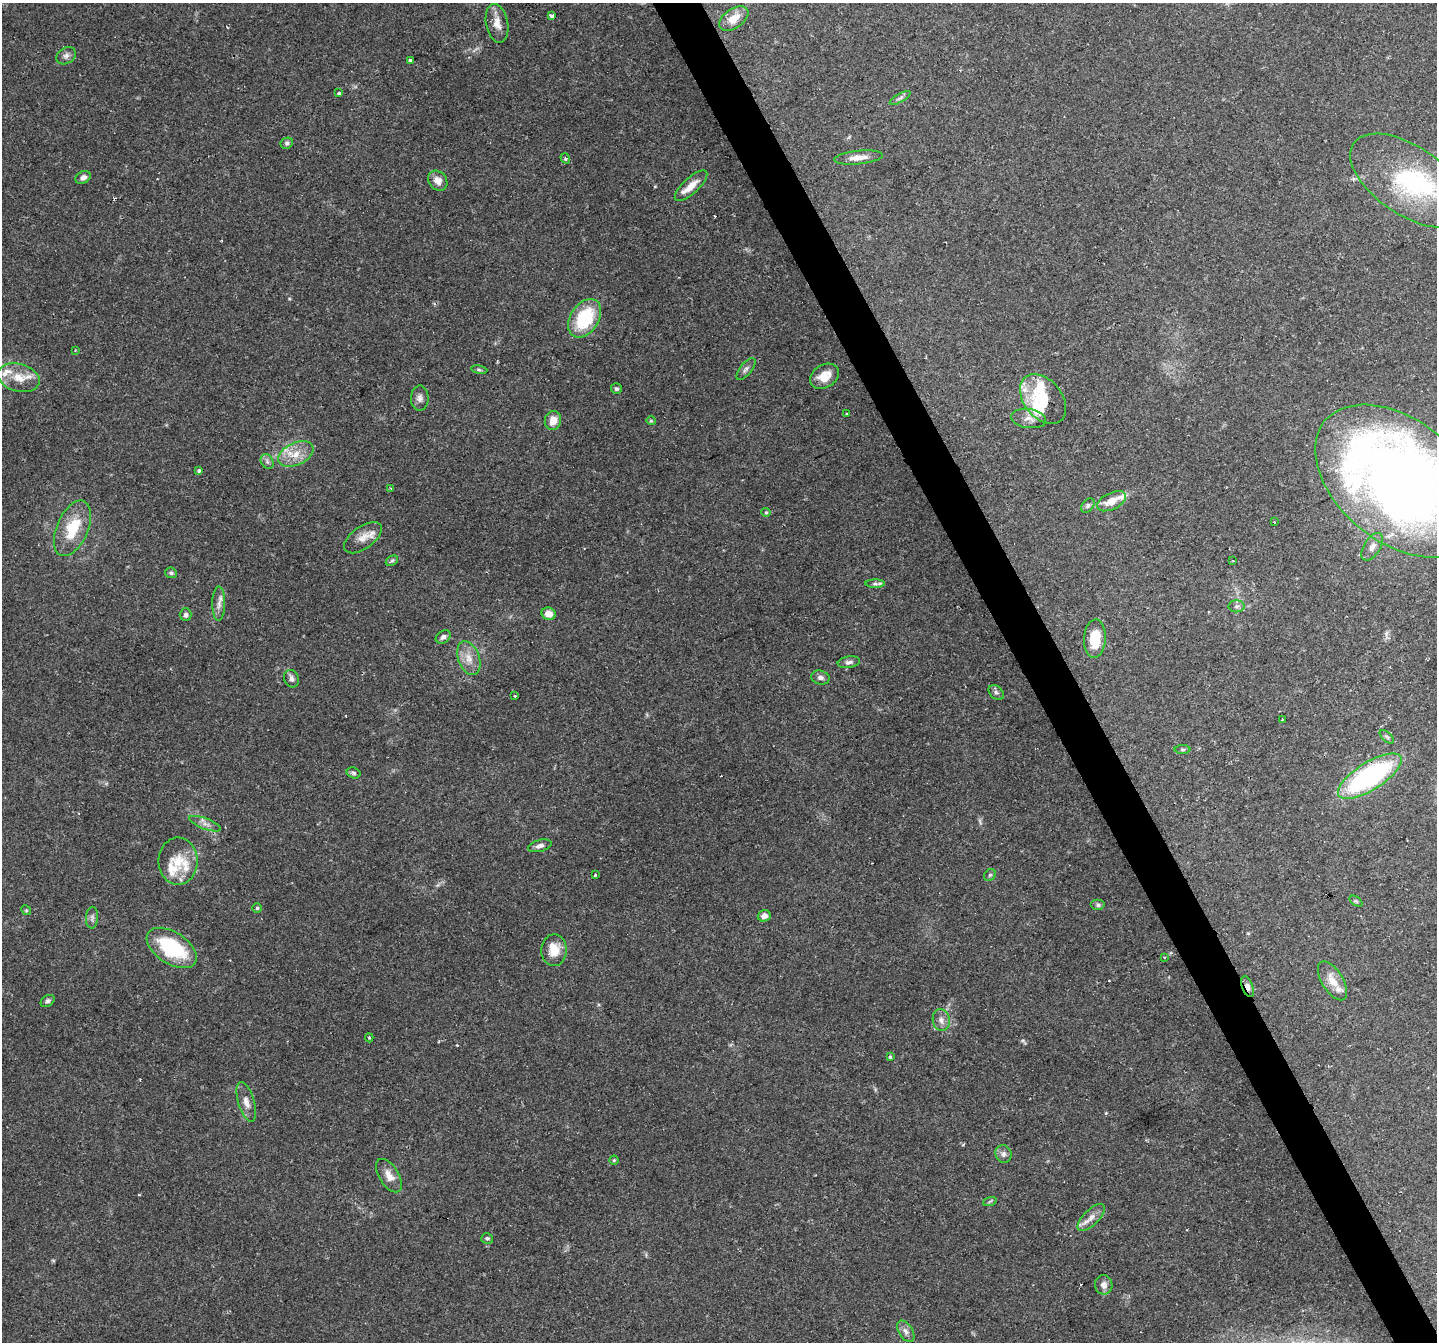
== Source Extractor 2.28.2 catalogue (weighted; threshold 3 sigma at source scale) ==
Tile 6 of 4 x 4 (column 2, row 2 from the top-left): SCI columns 1437-2871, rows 2841-4180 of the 5740 x 5617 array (HDU 1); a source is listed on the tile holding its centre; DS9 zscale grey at full resolution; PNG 1439 x 1344 px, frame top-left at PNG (2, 3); each listed source drawn as its Kron ellipse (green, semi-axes under 4 px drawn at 4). Shown black and unused: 3% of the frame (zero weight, under 2 of 3 exposures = <1% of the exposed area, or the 3 px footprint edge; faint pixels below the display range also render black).
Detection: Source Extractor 2.28.2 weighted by HDU 2 'WHT'; one run over the whole footprint, this tile lists its part. Background 0.0931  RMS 0.0052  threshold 0.0235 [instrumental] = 3 sigma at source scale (4.5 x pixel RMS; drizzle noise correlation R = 1.50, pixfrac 1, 0.0396/0.0396 arcsec/px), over >= 5 px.
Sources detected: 103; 1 too faint to see at this stretch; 2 inside a brighter object's white glare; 5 cosmic-ray / hot-pixel residue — neither listed nor drawn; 6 inside a brighter listed object's ellipse — not listed separately; the other 89 listed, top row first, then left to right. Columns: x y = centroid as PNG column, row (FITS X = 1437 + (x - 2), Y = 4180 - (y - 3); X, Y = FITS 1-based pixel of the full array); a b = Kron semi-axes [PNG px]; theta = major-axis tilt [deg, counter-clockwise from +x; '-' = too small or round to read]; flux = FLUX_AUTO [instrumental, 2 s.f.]
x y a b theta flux
552 16 4 3 - 5.5
734 19 16 9 35 7.7
497 23 20 11 -80 5.8
66 56 10 8 31 2.1
410 61 4 3 - 2.2
339 93 4 3 - 1.8
900 98 11 4 30 1.5
287 143 6 5 - 1.2
565 158 5 4 - 1
858 158 24 6 6 5.4
83 177 8 6 30 2.2
1409 180 66 34 -34 63
438 181 11 9 -50 4.3
691 186 21 7 43 6.7
585 318 21 14 57 30
75 350 3 2 - 0.47
746 369 13 6 51 1.8
479 370 8 4 -8 1
824 376 15 11 31 8.2
19 378 21 14 -15 9.5
616 389 5 5 - 0.99
420 398 12 9 89 2.5
1043 399 28 19 -50 23
846 414 3 3 - 1.9
1029 418 17 9 -9 4.1
553 421 10 8 74 5.3
651 421 4 4 - 0.57
296 454 19 11 25 8.7
267 462 8 6 -56 1.4
199 471 4 4 - 1.1
1398 481 95 61 -39 600
391 488 3 2 - 0.55
1111 501 15 8 26 6.8
1088 505 8 5 51 1.4
766 512 5 4 - 0.64
1274 522 3 2 - 0.58
72 528 29 15 66 19
363 538 22 11 36 6
1372 547 15 8 58 3.5
392 561 6 4 28 0.9
1233 561 3 2 - 0.42
171 573 6 5 - 0.96
875 584 9 4 0 1.3
219 603 17 6 89 3.3
1237 606 8 6 0 1.5
549 614 7 6 - 5.4
186 615 6 6 - 1.6
443 637 8 6 33 1.7
1095 638 19 11 87 15
469 658 17 10 -70 6.3
849 662 11 5 9 1.8
820 677 9 7 -16 2.1
291 679 9 7 -66 2.2
996 692 9 6 -47 1.4
515 696 3 2 - 0.6
1282 719 2 2 - 0.5
1387 737 9 4 -43 1.1
1183 749 8 4 0 0.78
354 773 7 5 -17 1.1
1370 776 36 13 32 96
205 824 17 5 -21 3
540 846 12 6 16 2.3
178 861 23 19 -90 13
595 875 3 3 - 2.4
990 875 6 5 - 0.95
1356 901 7 4 -36 0.74
1098 905 7 5 0 1.2
257 908 4 4 - 0.69
26 910 5 4 - 0.67
764 916 6 5 - 2.8
92 918 11 6 86 1.8
172 948 28 16 -33 42
554 950 16 12 88 9.3
1165 957 4 2 - 0.52
1332 981 22 10 -58 7.2
1247 987 11 5 -69 3.2
48 1001 7 5 33 1.4
941 1020 11 8 -79 3.1
369 1038 4 4 - 0.78
890 1057 4 4 - 0.68
246 1102 20 8 -73 4.1
1003 1154 9 8 - 2.2
614 1160 4 4 - 0.7
389 1176 19 9 -57 5.4
990 1201 7 4 20 0.83
1091 1217 17 7 44 4.3
487 1238 6 5 - 1.1
1104 1285 10 9 - 3
906 1331 12 7 -57 2.5
Overlapping masked pixels (flux is a lower limit): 2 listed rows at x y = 1370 776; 1247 987
Isophote crosses this tile's border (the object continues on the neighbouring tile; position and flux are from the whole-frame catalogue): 2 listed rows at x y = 1398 481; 1370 776